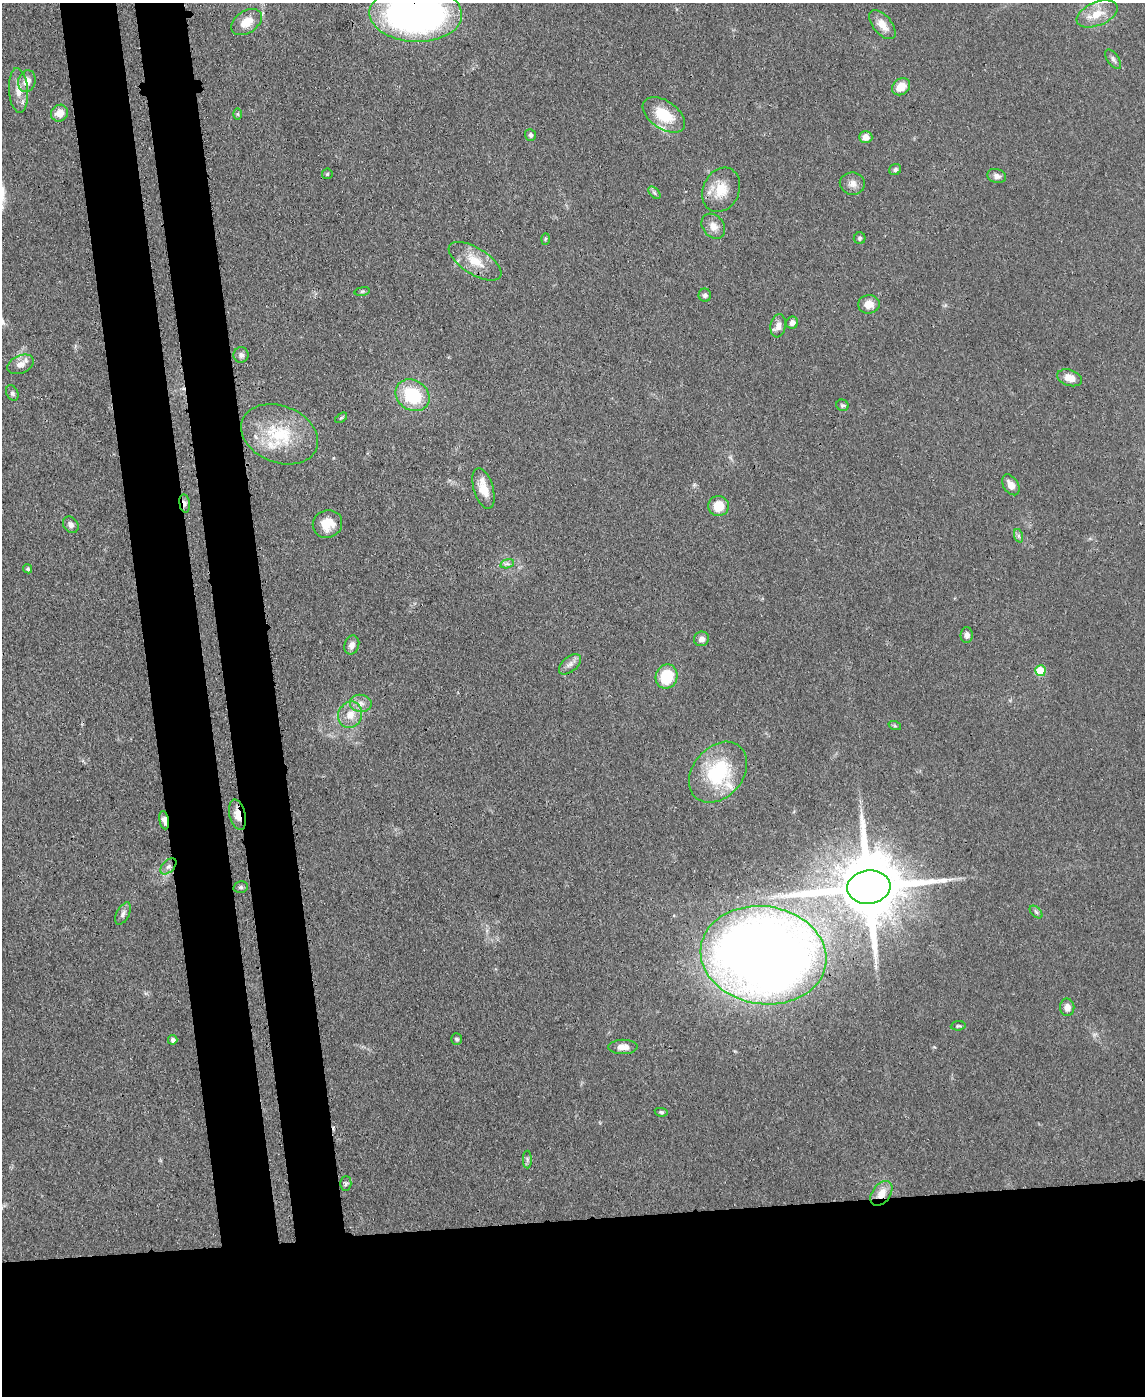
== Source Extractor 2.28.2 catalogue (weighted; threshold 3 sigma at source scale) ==
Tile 11 of 4 x 3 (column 3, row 3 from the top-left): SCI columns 2356-3498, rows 203-1596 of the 4717 x 4694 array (HDU 1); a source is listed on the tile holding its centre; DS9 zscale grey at full resolution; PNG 1147 x 1398 px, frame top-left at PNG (2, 3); each listed source drawn as its Kron ellipse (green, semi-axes under 4 px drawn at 4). Shown black and unused: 21% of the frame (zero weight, under 3 of 4 exposures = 9% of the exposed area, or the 3 px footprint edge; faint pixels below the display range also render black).
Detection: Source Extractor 2.28.2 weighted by HDU 2 'WHT'; one run over the whole footprint, this tile lists its part. Background 0.081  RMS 0.0043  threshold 0.0196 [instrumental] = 3 sigma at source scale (4.5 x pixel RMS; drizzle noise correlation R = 1.50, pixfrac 1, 0.05/0.05 arcsec/px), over >= 5 px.
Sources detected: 74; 2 inside a brighter listed object's ellipse — not listed separately; the other 72 listed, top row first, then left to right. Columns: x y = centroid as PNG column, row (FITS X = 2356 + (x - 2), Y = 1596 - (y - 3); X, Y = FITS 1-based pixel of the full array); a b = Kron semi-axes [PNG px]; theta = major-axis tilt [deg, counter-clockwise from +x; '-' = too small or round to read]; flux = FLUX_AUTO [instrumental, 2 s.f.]
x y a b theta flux
416 14 46 28 -2 180
1097 14 22 11 22 7.9
246 22 17 11 33 5.7
882 25 17 9 -50 5.1
1113 59 11 5 -56 1.4
27 81 11 8 74 4.2
901 87 10 8 39 6.2
18 90 22 9 -86 5.8
59 113 9 8 - 4.3
238 114 6 4 -89 0.54
664 115 24 14 -34 14
530 135 6 5 - 1.3
866 137 6 6 - 3
895 169 6 5 - 1.1
327 174 5 5 - 0.64
997 176 9 7 -17 2
852 184 12 11 - 3
721 190 23 18 65 10
654 193 7 4 -46 0.93
713 226 14 10 -51 3.8
860 238 6 6 - 0.8
545 239 6 4 88 0.55
475 261 30 13 -32 9.9
362 291 8 4 9 0.74
705 295 6 6 - 1.3
869 304 11 9 6 4.4
792 323 6 6 - 2.3
778 326 12 7 81 2.8
241 355 7 7 - 1.5
20 364 14 9 23 3.7
1070 378 13 8 -18 5
12 393 8 5 -63 1.2
413 395 18 15 -35 23
842 405 6 5 - 0.88
341 418 7 3 37 0.56
280 434 40 28 -21 26
1011 485 11 7 -57 3.6
483 488 21 9 -73 7.9
185 503 9 5 -82 1.9
718 506 10 10 - 8.2
327 524 15 13 29 7.4
71 525 9 7 -51 1.8
1019 536 7 4 -71 0.81
507 564 7 4 17 1.1
28 569 5 4 - 0.75
967 635 8 6 88 2
701 639 7 7 - 2.2
352 645 10 7 70 2.3
570 664 13 7 40 2.3
1040 671 5 5 - 12
667 677 12 10 69 17
361 703 11 8 -6 2.8
350 715 13 11 65 5.9
895 726 6 4 -18 0.63
718 772 34 25 50 32
237 815 15 8 -77 4.6
164 820 9 4 -80 3.3
168 866 10 6 45 1.8
241 887 7 5 13 0.97
869 887 21 17 7 4900
1036 912 7 4 -45 0.86
123 914 12 6 63 1.8
763 955 63 49 -9 650
1067 1007 9 7 -88 3.1
958 1026 7 4 6 0.71
457 1039 6 5 - 0.94
173 1040 5 4 - 1.5
623 1047 14 7 1 3.8
661 1112 6 4 -10 0.76
527 1159 9 4 -90 0.95
346 1184 7 5 89 0.88
881 1193 14 9 54 5.5
Overlapping masked pixels (flux is a lower limit): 6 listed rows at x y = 416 14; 185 503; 237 815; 164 820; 869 887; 881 1193
Isophote crosses this tile's border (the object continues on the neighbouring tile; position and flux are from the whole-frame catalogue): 1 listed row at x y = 416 14